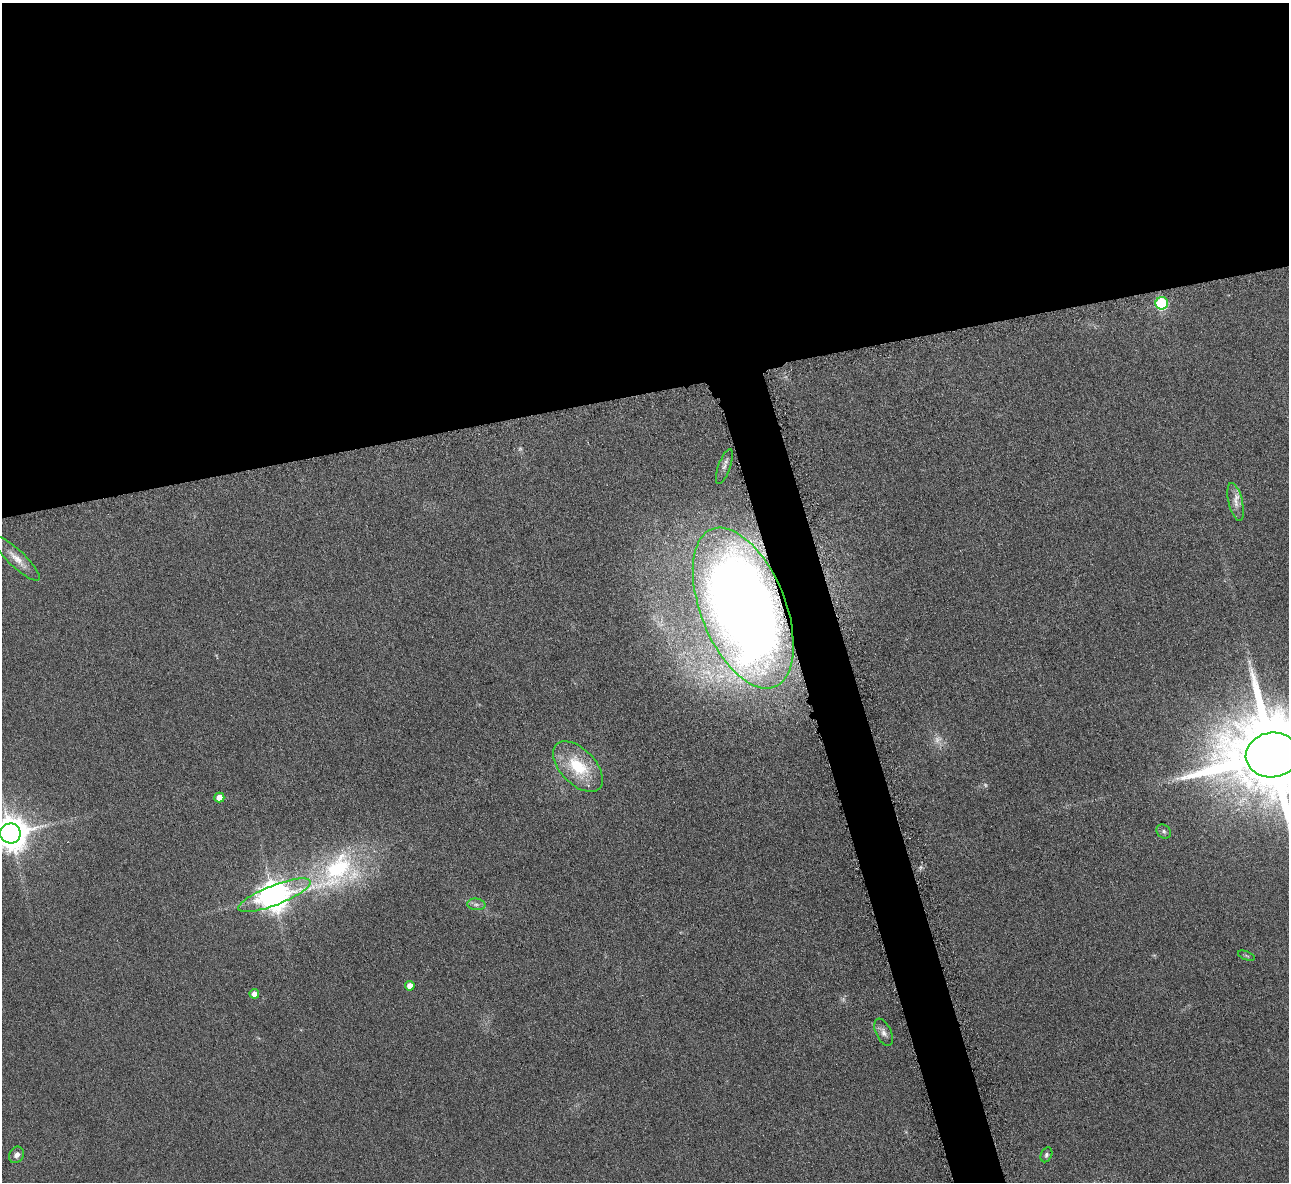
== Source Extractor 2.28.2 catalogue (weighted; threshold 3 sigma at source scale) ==
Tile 2 of 4 x 4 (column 2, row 1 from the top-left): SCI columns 1293-2579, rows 3698-4877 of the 5171 x 5154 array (HDU 1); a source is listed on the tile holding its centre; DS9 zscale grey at full resolution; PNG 1291 x 1184 px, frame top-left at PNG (2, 3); each listed source drawn as its Kron ellipse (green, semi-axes under 4 px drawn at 4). Shown black and unused: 36% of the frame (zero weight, under 3 of 6 exposures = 2% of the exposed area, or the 3 px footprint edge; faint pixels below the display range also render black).
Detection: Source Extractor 2.28.2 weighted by HDU 2 'WHT'; one run over the whole footprint, this tile lists its part. Background 0.121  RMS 0.011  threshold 0.043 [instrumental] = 3 sigma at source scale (4.09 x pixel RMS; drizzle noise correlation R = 1.36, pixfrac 0.8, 0.05/0.05 arcsec/px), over >= 5 px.
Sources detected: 21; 3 too faint to see at this stretch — neither listed nor drawn; the other 18 listed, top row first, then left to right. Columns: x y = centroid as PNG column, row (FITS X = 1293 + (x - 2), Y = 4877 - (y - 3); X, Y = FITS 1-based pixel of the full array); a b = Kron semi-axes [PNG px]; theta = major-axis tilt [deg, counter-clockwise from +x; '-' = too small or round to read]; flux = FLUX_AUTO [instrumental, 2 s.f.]
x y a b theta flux
1162 303 6 6 - 87
724 466 18 6 70 4.8
1236 502 19 7 -76 8
16 558 31 8 -43 12
743 608 85 42 -68 1600
1272 755 27 22 6 19000
578 766 31 17 -46 48
219 798 5 5 - 13
1164 831 8 6 -40 2.6
10 833 10 10 - 2200
275 895 39 10 21 1700
476 904 9 5 -5 3.4
1246 956 9 3 -21 1.2
410 986 5 4 - 11
254 994 5 5 - 5.8
884 1032 15 7 -65 5.4
16 1155 9 7 58 4.5
1046 1155 8 5 66 2.5
Overlapping masked pixels (flux is a lower limit): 1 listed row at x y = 743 608
Isophote crosses this tile's border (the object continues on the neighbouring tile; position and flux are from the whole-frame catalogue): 2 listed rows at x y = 1272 755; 10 833